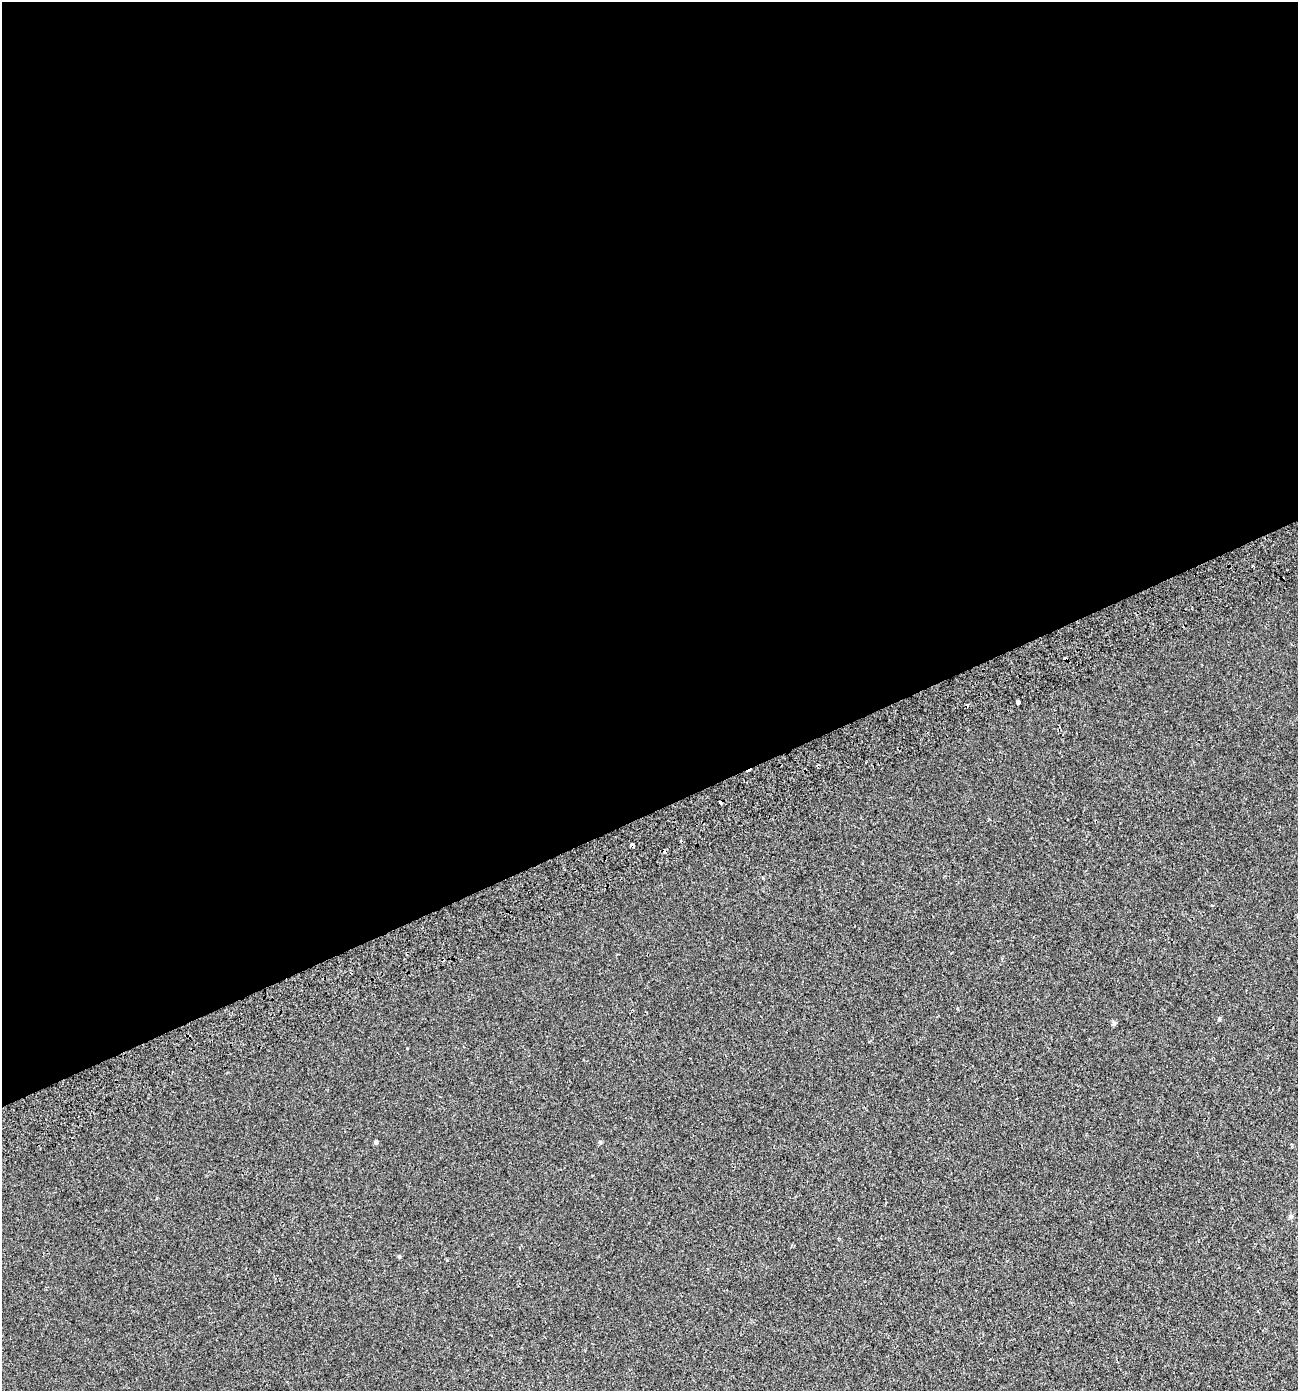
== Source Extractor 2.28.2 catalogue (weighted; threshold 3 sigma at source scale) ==
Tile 2 of 4 x 4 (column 2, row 1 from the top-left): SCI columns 1467-2762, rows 4227-5615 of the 5460 x 5672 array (HDU 1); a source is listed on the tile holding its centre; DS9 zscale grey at full resolution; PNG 1300 x 1393 px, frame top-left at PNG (2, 2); no overlay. Shown black and unused: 58% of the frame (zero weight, under 2 of 3 exposures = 3% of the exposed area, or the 3 px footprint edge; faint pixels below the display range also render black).
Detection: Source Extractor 2.28.2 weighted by HDU 2 'WHT'; one run over the whole footprint, this tile lists its part. Background 7.48e-05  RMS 0.0041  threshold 0.0185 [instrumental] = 3 sigma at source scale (4.5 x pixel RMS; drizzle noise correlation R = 1.50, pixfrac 1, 0.0396/0.0396 arcsec/px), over >= 5 px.
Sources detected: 13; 5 cosmic-ray / hot-pixel residue — not listed; the other 8 listed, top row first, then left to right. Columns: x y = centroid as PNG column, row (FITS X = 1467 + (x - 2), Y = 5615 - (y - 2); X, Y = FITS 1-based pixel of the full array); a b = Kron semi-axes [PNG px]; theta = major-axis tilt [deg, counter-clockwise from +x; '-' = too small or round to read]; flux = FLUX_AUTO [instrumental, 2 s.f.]
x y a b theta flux
1065 659 4 3 - 3.1
1018 703 4 3 - 4.6
632 845 4 4 - 5.1
1219 1019 5 5 - 0.51
376 1142 5 4 - 0.76
600 1142 6 4 -89 0.47
1291 1216 7 5 30 0.91
399 1256 5 4 - 0.47
Overlapping masked pixels (flux is a lower limit): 2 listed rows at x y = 1065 659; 632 845